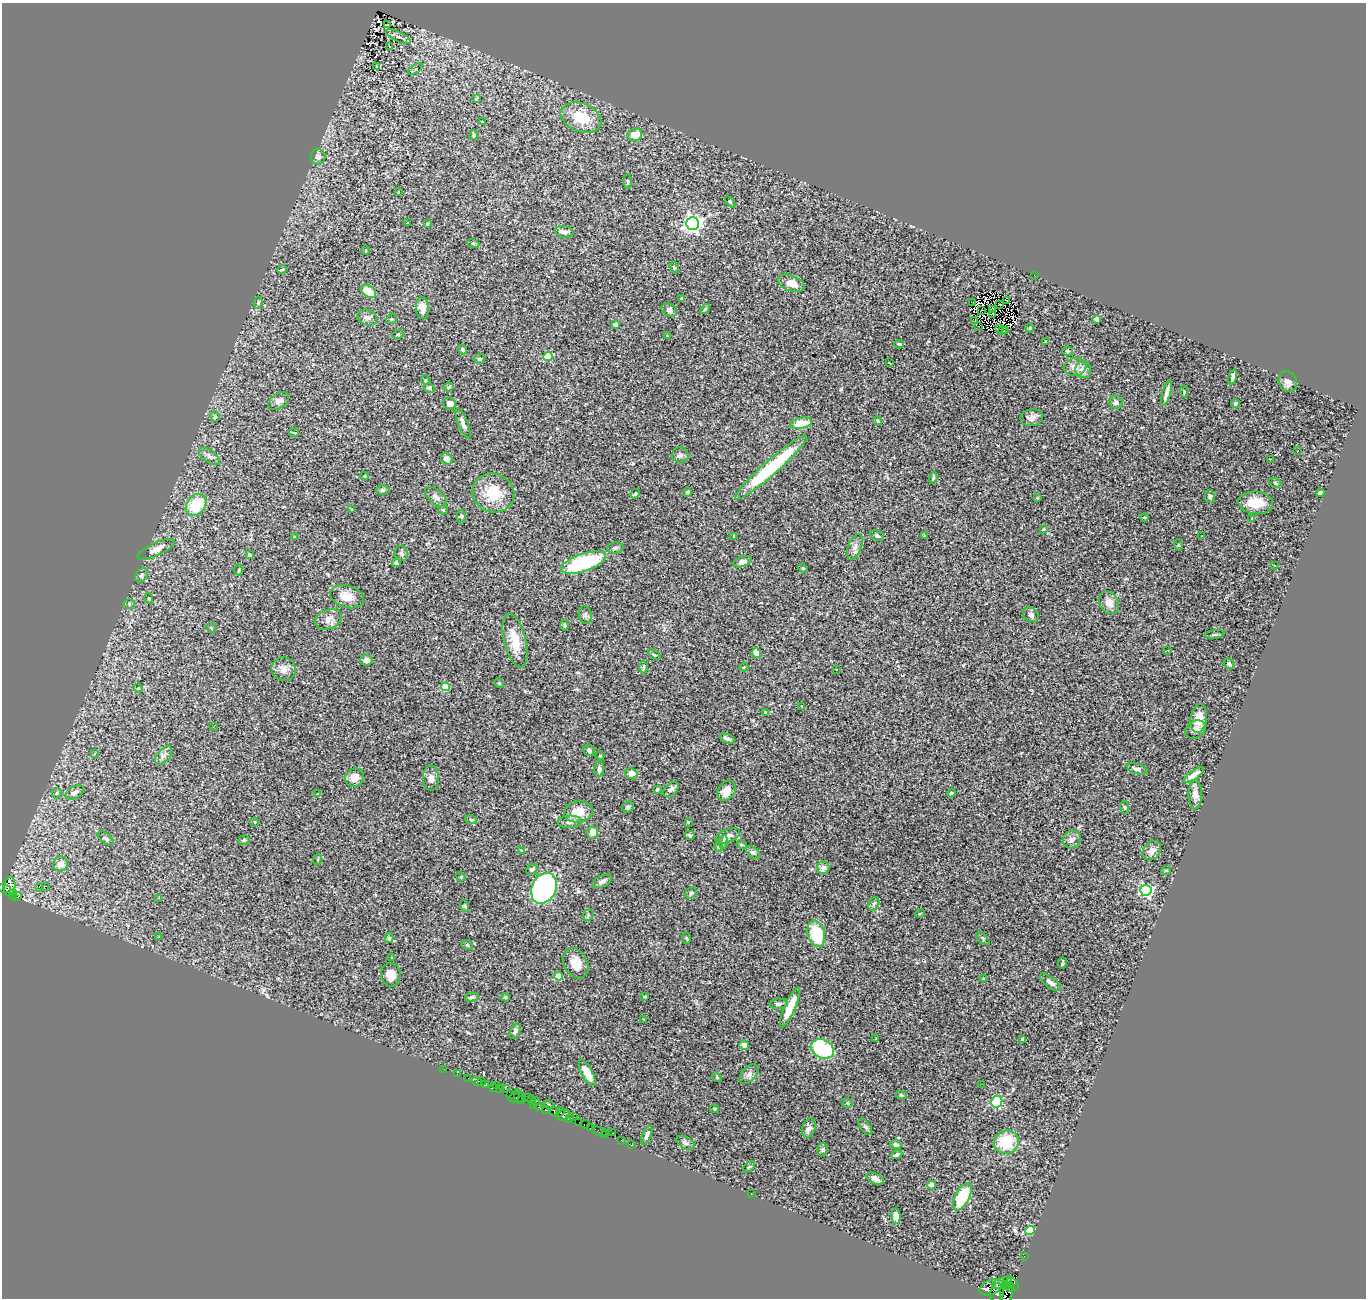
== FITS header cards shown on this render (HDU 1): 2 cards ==
NAXIS1  =                 1364
NAXIS2  =                 1296

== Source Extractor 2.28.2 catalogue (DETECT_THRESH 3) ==
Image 1364 x 1296 px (HDU 1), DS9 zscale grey, 1 PNG px = 1 image px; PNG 1368 x 1300 px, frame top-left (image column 1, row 1296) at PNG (2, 3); each listed source drawn as its Kron ellipse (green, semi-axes under 4 px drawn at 4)
Background 0.816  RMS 0.028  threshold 0.0836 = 3 sigma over >= 5 px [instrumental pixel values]
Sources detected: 293; all 293 listed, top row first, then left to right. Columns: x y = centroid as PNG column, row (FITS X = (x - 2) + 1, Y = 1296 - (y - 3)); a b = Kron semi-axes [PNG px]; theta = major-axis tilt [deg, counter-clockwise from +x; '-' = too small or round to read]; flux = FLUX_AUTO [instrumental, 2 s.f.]
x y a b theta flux
388 24 3 3 - 5.1
398 37 14 5 -27 7
390 47 4 3 - 14
377 67 3 3 - 1.7
416 69 8 2 35 0.25
476 98 4 2 - 1.9
581 118 21 14 -21 56
482 122 3 2 - 1.3
474 135 5 4 - 3.3
635 135 7 6 - 23
318 157 7 7 - 7.1
628 182 7 3 -88 2.4
399 191 3 3 - 45
730 202 6 3 -45 2.1
407 222 3 2 - 1.4
693 223 6 6 - 900
427 224 3 3 - 2.1
564 232 9 5 -10 7
473 243 6 4 -19 2.4
366 250 4 3 - 1.4
674 267 6 4 -62 2.5
282 269 5 3 - 1.3
1034 275 2 2 - 38
791 283 14 7 -20 22
368 291 8 5 -36 26
682 299 3 3 - 2.8
1007 300 3 2 - 1.6
973 302 3 2 - 1.8
258 303 6 4 84 2.2
999 304 3 2 - 1.5
422 308 11 6 -85 16
705 309 6 3 46 2.4
992 309 4 2 - 2.6
669 310 8 6 -34 5.4
982 310 2 2 - 0.71
993 315 4 2 - 0.88
367 318 10 7 -20 7
391 319 6 4 21 2.9
1097 319 4 4 - 17
975 321 3 2 - 1
615 324 4 3 - 3.7
979 326 3 2 - 1.8
999 328 4 2 - 2.4
1030 328 4 4 - 1.7
1003 330 2 2 - 0.85
1006 330 2 2 - 0.62
398 334 6 4 17 2.1
667 336 3 3 - 1.8
1046 342 4 3 - 2.5
899 344 5 3 - 2.6
462 350 5 4 - 3.2
1067 351 5 5 - 3.4
548 356 4 4 - 66
480 359 5 5 - 4.3
889 363 3 2 - 1.3
1075 367 11 9 10 14
1083 370 8 8 - 13
1233 377 8 3 77 6
425 380 4 4 - 1.9
1288 382 11 9 -64 10
449 387 5 3 - 2.3
429 388 5 5 - 4.7
1184 392 6 2 -85 1.5
1166 393 13 3 75 11
279 401 12 7 34 8.4
1116 402 7 6 - 6.7
450 403 6 6 - 10
1235 404 4 4 - 3.1
215 417 5 5 - 5.2
1032 418 11 8 12 12
878 421 4 4 - 2.9
463 423 16 5 -69 8.8
801 423 11 5 11 34
294 432 5 2 - 1.5
1298 450 3 2 - 24
680 455 8 7 - 5.3
209 456 12 6 -36 7.4
447 459 6 5 - 12
1270 459 2 2 - 1.1
771 468 47 7 41 170
364 476 4 4 - 1.6
933 478 6 3 69 2.5
1275 483 6 4 -29 2.6
383 490 7 5 1 3.7
687 492 4 4 - 3.9
493 493 21 19 -23 55
1320 493 4 3 - 2.9
635 494 5 3 - 2
1210 496 6 5 - 4.7
436 497 13 7 -40 8.9
1037 498 4 3 - 1.5
1256 503 17 11 -5 36
196 505 12 9 50 67
352 510 3 3 - 1.7
443 510 5 4 - 3.5
461 516 6 4 89 2.4
1144 517 4 3 - 2.2
1252 518 3 3 - 1.8
1044 529 3 3 - 1.7
924 535 3 2 - 1.5
734 536 4 3 - 1.8
877 536 7 5 -24 4.6
1202 536 3 2 - 1.4
294 537 4 2 - 1.2
1178 545 6 3 -70 2
855 547 13 6 68 9.2
615 548 8 5 10 4.3
156 549 20 6 25 16
401 554 7 6 - 4.2
249 555 3 3 - 8.7
742 562 9 5 19 9.4
396 563 4 3 - 3
583 563 24 8 19 180
1274 565 2 2 - 1.2
803 568 5 4 - 2.3
239 570 5 3 - 1.9
141 575 7 6 - 4.7
347 596 17 11 -18 26
149 598 5 4 - 2.6
1109 603 12 9 -56 16
129 604 5 5 - 2.6
585 615 9 6 -76 4.9
1031 615 8 7 - 6.4
328 619 14 9 21 14
564 625 6 3 -89 2.1
211 628 5 4 - 2.2
1215 634 10 3 6 2.7
515 641 28 11 -76 39
1168 650 2 2 - 1.1
756 653 5 4 - 22
654 655 7 4 -32 3
366 660 6 5 - 8.2
1229 664 6 5 - 3.2
643 667 6 4 90 2.8
744 667 5 3 - 1.7
284 669 12 11 - 15
837 670 3 3 - 4.5
499 683 5 4 - 2.2
446 687 4 4 - 58
138 688 4 4 - 1.8
802 706 3 2 - 2.7
766 712 3 3 - 3.9
1199 718 14 8 81 21
213 727 2 2 - 0.82
1195 729 11 8 33 9.2
727 738 8 4 -24 6.9
589 750 6 5 - 4.7
94 753 4 3 - 2.5
164 755 11 6 47 7.3
600 756 4 3 - 1.6
599 769 8 5 90 5.8
1137 769 10 5 -15 7.1
631 773 6 5 - 12
1194 775 12 4 35 13
355 777 10 9 - 14
431 778 12 8 -90 9.9
657 789 4 4 - 3.4
671 789 9 6 42 7
726 791 11 8 55 18
75 792 10 6 30 9.8
57 793 5 5 - 2.6
951 793 4 3 - 3.2
318 794 4 4 - 2.4
1195 794 15 6 89 12
628 807 6 5 - 4.7
1125 807 6 3 -81 2
579 812 15 10 7 29
471 820 6 3 -20 2.2
255 822 5 3 - 1.5
570 822 12 6 3 8.5
688 822 4 4 - 1.6
592 832 6 5 - 18
690 835 5 4 - 3.2
728 836 13 6 20 11
105 838 9 5 -39 4.8
244 840 6 4 17 3
1072 840 9 8 - 9.6
723 842 7 3 82 2.9
742 845 5 3 - 1.8
719 847 4 4 - 2.1
521 850 3 2 - 1.2
1152 851 11 8 50 11
753 852 7 5 -35 3.7
317 859 5 2 - 1.8
60 864 8 7 - 15
823 868 6 6 - 10
532 869 6 4 27 3.3
1166 870 4 3 - 2
461 877 5 3 - 1.7
602 881 10 5 25 7.4
9 886 10 6 82 150
45 886 3 2 - 15
39 887 2 2 - 750
544 888 16 12 64 320
4 889 7 2 -16 60
1146 890 5 5 - 350
691 893 6 5 - 2.9
13 894 5 2 - 22
17 897 5 2 - 2.3
158 898 2 2 - 12
874 904 7 5 59 3.8
465 906 6 3 -71 2
920 913 5 3 - 1.9
588 915 6 5 - 2.9
816 934 13 8 -75 77
159 937 3 3 - 1.4
389 938 5 4 - 2.8
686 938 6 4 -87 2.1
983 938 8 3 -45 2.6
467 945 6 4 -24 2.6
392 958 3 3 - 5.5
576 963 16 12 -61 25
1062 963 6 3 83 2.9
391 975 12 10 -81 17
559 976 4 4 - 34
984 979 4 3 - 3.6
1050 982 12 5 -37 8.2
472 997 7 4 15 3.2
505 997 5 4 - 3
644 997 3 3 - 1.8
778 1004 9 5 4 5.1
790 1007 21 5 66 37
643 1019 3 2 - 3.2
515 1031 8 4 63 4.8
876 1038 3 2 - 1.2
1023 1039 4 3 - 3.3
744 1045 5 4 - 8.2
823 1049 12 9 -27 120
444 1069 2 2 - 3.7
587 1073 14 5 -62 25
457 1074 3 2 - 1.9
749 1074 11 7 45 8.1
717 1077 5 4 - 2.1
468 1078 2 2 - 2.2
477 1081 5 4 - 31
482 1081 3 2 - 5.2
486 1084 4 3 - 11
982 1084 2 2 - 1.1
496 1085 2 2 - 30
494 1088 3 3 - 55
500 1088 2 2 - 1.1
505 1089 2 2 - 1
510 1095 3 2 - 2.6
901 1095 5 4 - 2.7
514 1097 6 4 45 8.3
519 1097 7 3 -79 33
528 1098 2 2 - 21
521 1099 3 3 - 92
531 1100 3 2 - 2.2
997 1101 6 5 - 150
535 1102 5 4 - 43
848 1103 5 4 - 3.1
549 1104 5 3 - 110
534 1105 4 2 - 48
539 1108 4 3 - 0.093
714 1109 4 3 - 1.9
546 1110 4 3 - 76
554 1111 5 3 - 140
560 1112 5 3 - 96
564 1115 6 5 - 28
574 1117 4 2 - 3.9
570 1118 3 2 - 5.5
579 1123 3 2 - 9.2
585 1124 5 2 - 17
865 1127 9 5 -52 4.6
591 1128 3 3 - 160
809 1128 10 6 73 7.8
599 1131 7 4 -24 12
613 1133 3 2 - 17
605 1134 4 3 - 11
647 1135 10 4 66 5.5
621 1140 2 2 - 4.1
1006 1142 12 11 - 66
685 1143 10 6 -28 5.7
631 1145 3 2 - 2.9
896 1145 5 4 - 4.1
822 1150 7 5 88 3.4
897 1154 6 3 24 4.5
749 1167 7 4 44 2.5
875 1179 9 5 -27 7.9
931 1185 4 4 - 31
751 1194 2 2 - 1.4
962 1197 15 7 63 65
896 1216 8 4 -87 9.4
1030 1230 5 4 - 100
1024 1256 2 2 - 0.87
1002 1283 10 5 17 150
1013 1283 8 4 -56 160
1006 1286 4 3 - 86
991 1287 12 7 22 1000
1010 1287 5 3 - 180
997 1292 9 6 79 720
1006 1292 10 6 -89 300